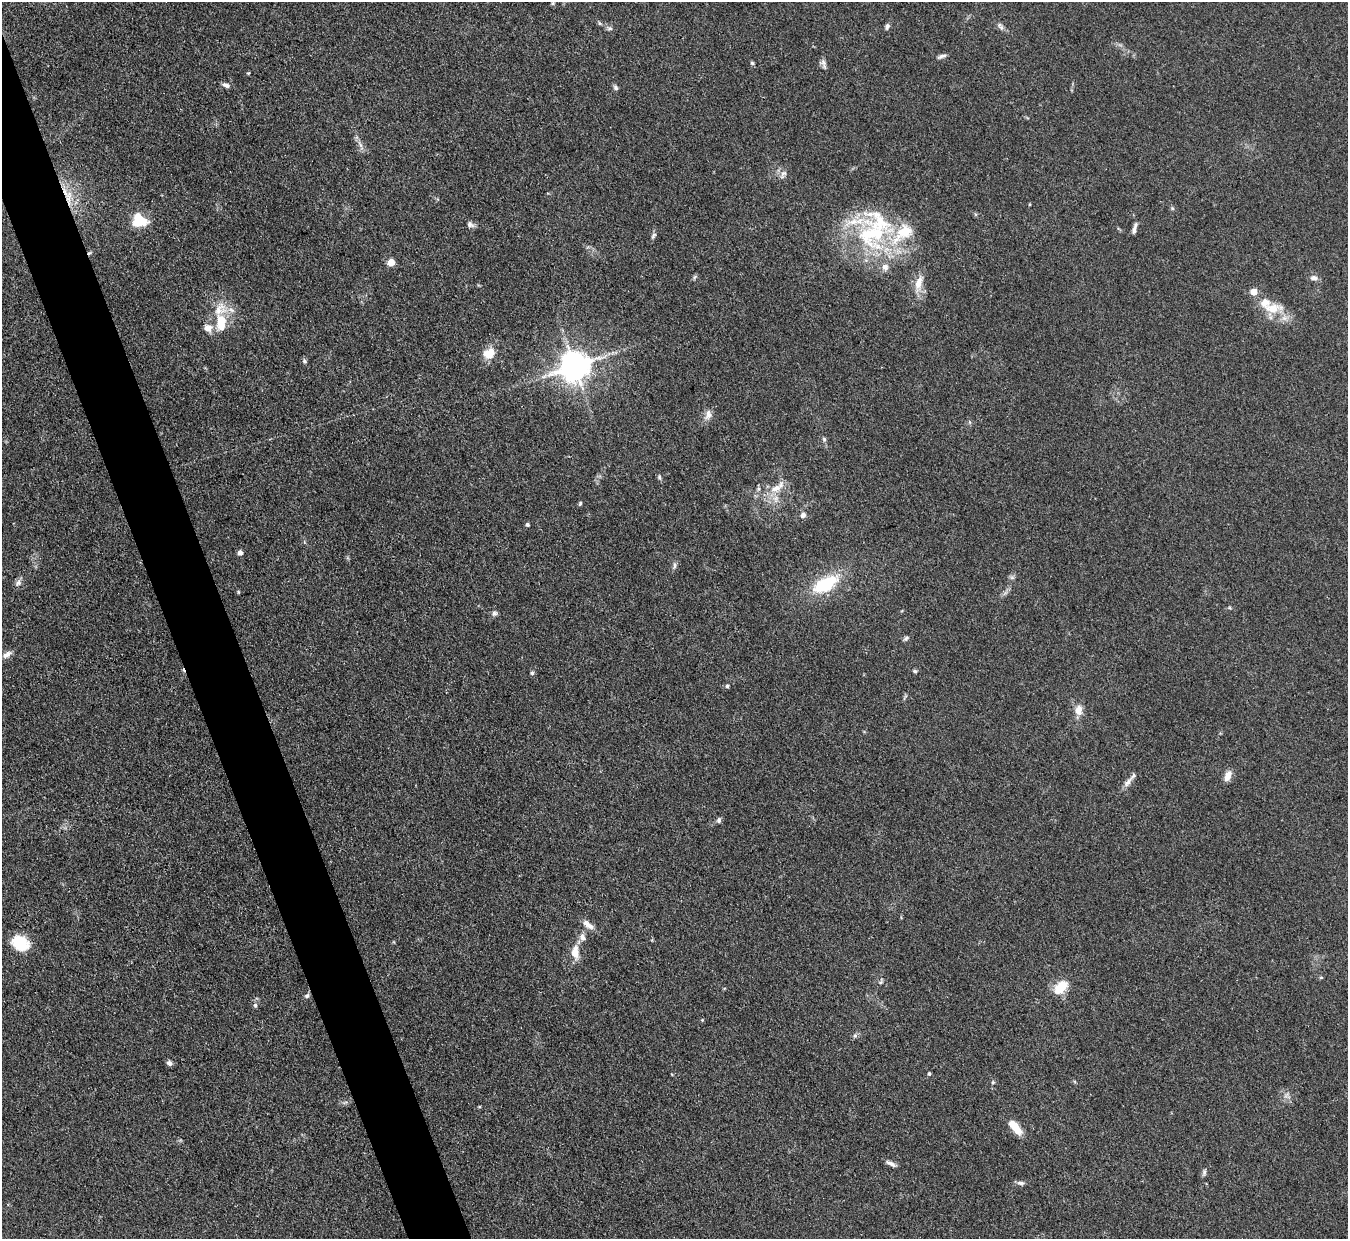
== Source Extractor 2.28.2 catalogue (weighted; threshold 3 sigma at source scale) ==
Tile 11 of 4 x 4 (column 3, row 3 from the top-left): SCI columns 2693-4038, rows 1512-2748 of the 5386 x 5371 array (HDU 1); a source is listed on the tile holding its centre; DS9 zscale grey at full resolution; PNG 1350 x 1241 px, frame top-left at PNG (2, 2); no overlay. Shown black and unused: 4% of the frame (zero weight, under 3 of 4 exposures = <1% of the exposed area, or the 3 px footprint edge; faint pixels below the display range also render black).
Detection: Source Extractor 2.28.2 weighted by HDU 2 'WHT'; one run over the whole footprint, this tile lists its part. Background 0.111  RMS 0.0066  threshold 0.0298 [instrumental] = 3 sigma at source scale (4.5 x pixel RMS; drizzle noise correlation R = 1.50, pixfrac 1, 0.05/0.05 arcsec/px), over >= 5 px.
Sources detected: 87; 1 cosmic-ray / hot-pixel residue — not listed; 8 inside a brighter listed object's ellipse — not listed separately; the other 78 listed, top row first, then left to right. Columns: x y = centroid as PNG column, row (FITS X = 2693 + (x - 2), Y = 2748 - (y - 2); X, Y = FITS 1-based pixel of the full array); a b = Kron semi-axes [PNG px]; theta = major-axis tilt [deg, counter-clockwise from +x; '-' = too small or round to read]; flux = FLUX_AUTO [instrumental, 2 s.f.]
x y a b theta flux
553 3 5 4 - 0.86
599 23 6 4 -71 0.87
887 26 9 5 73 1.9
1001 27 8 6 -81 2
609 28 8 6 -14 1.7
942 56 13 4 21 2.1
752 63 5 5 - 1
823 64 12 6 -71 2.4
248 73 4 4 - 0.69
226 85 11 6 -17 2.2
615 88 7 6 - 1.6
360 145 10 5 -63 2.6
783 174 13 6 62 2.9
65 192 27 10 -45 16
1030 204 4 3 - 0.62
1172 208 6 4 -45 0.94
140 221 18 15 -24 19
470 224 10 7 -33 2.3
1134 228 14 4 76 2.7
872 234 59 43 22 88
653 236 10 5 61 1.7
391 262 5 5 - 14
695 277 7 5 59 1.2
1314 278 11 7 -7 2.7
919 283 23 9 77 9.4
1254 292 5 5 - 13
1272 308 25 15 3 15
231 310 11 5 -25 2.9
221 322 21 12 86 17
208 328 13 11 -25 5.4
489 353 15 12 23 11
304 361 7 6 - 1.4
575 366 9 8 - 1200
708 415 14 9 78 4.5
824 439 6 5 - 1.3
659 477 8 5 -86 1.3
777 487 26 10 37 11
758 489 6 5 - 1.3
580 503 6 4 64 0.94
803 515 7 6 - 2.4
527 525 5 4 - 1.4
240 553 5 5 - 3.3
674 565 10 4 -86 1.6
1012 578 7 4 0 1.3
18 583 11 7 50 2.6
825 585 27 13 28 38
238 592 5 4 - 0.68
494 613 8 7 - 1.9
906 638 8 5 38 1.4
7 654 13 6 30 3.7
915 671 6 5 - 1.1
532 673 5 5 - 1.1
727 686 5 4 - 1.2
1079 710 12 9 87 6.5
1228 776 12 7 66 6.1
1128 782 16 7 52 3.7
719 820 8 6 68 1.6
588 925 17 7 -36 4.8
582 937 11 8 -67 3.6
20 943 20 15 -29 20
575 952 17 9 -87 8.9
1321 978 5 3 - 0.73
880 982 6 4 -17 0.91
1060 987 15 10 44 17
307 996 7 5 36 1.6
255 1005 6 5 - 1.5
702 1020 4 4 - 0.65
855 1036 6 5 - 1.5
169 1063 7 6 - 2
929 1074 4 4 - 1.1
993 1082 5 4 - 0.94
1286 1095 9 3 45 1.4
346 1102 9 4 19 1.4
479 1107 5 3 - 0.63
1015 1127 21 8 -51 10
891 1164 14 5 -26 2.9
1204 1172 10 5 80 1.6
1021 1183 11 5 -1 2.1
Overlapping masked pixels (flux is a lower limit): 1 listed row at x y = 65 192